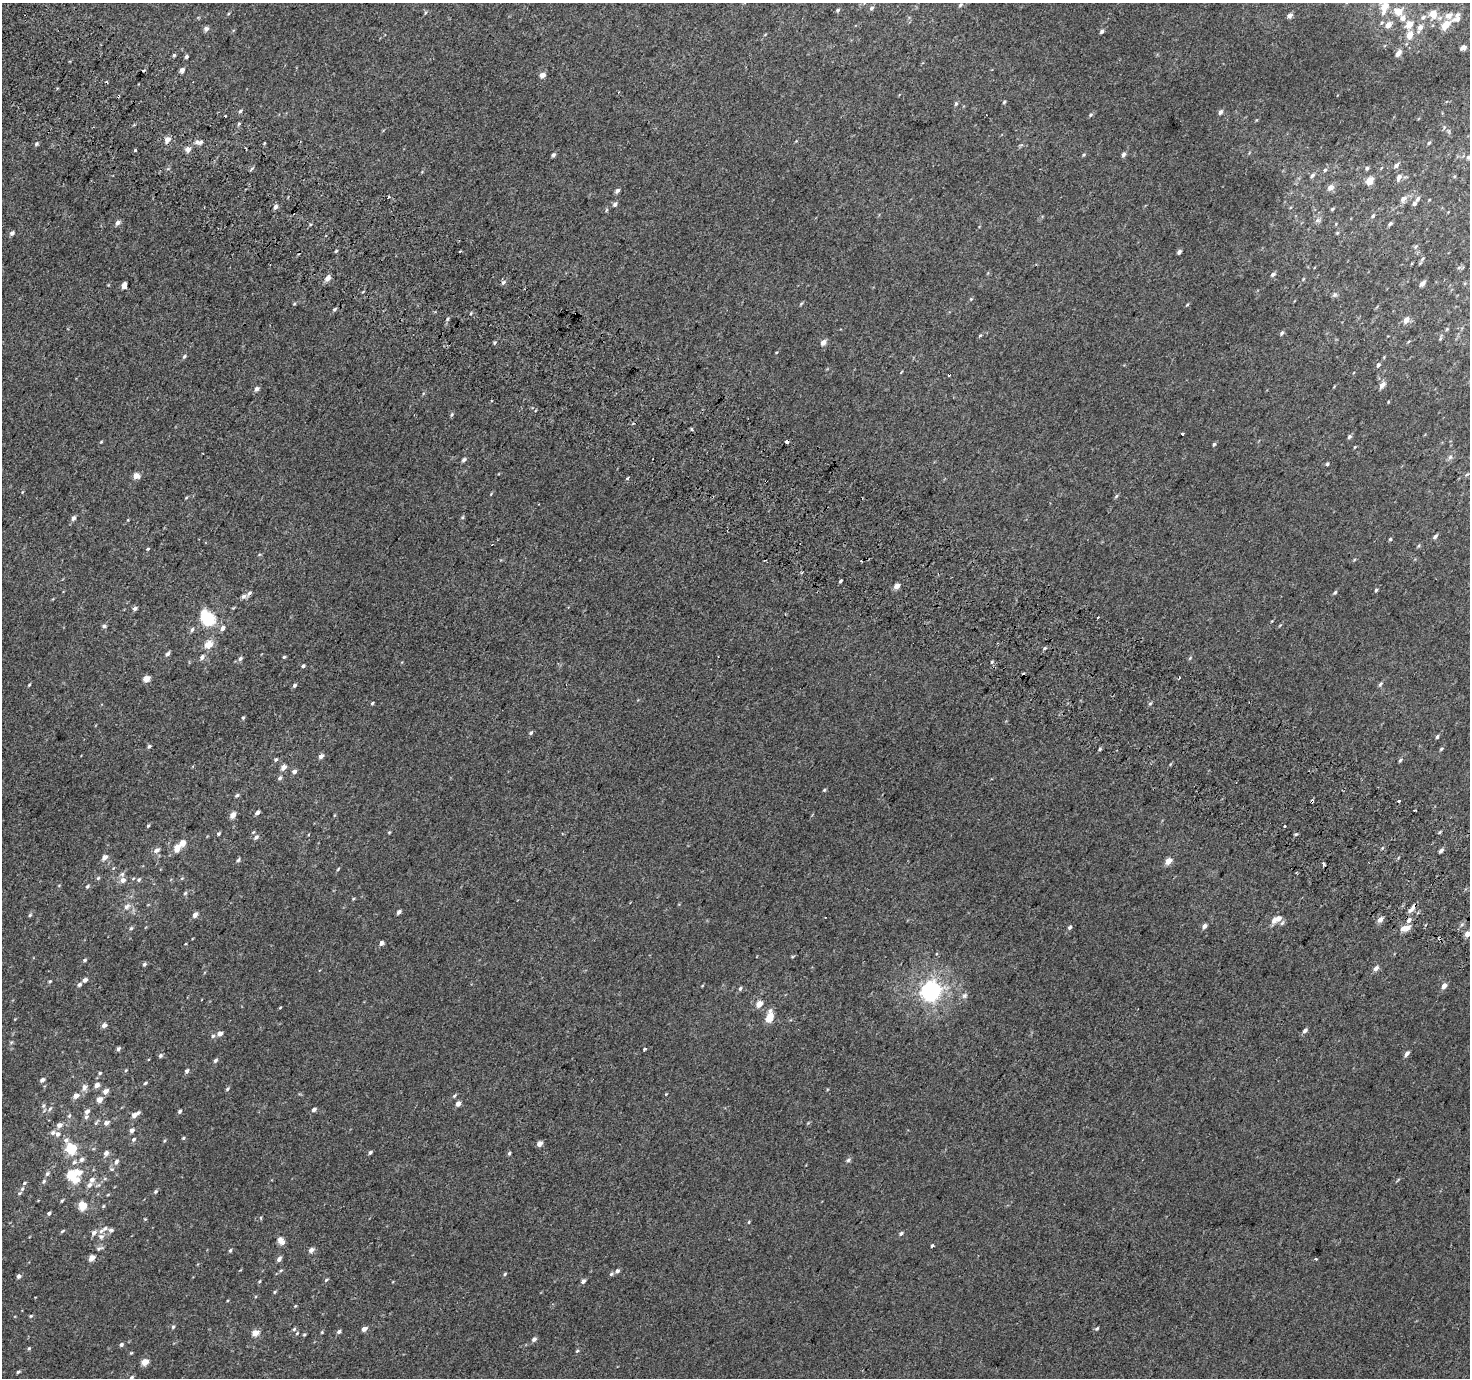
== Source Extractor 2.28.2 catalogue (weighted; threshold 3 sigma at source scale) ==
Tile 11 of 4 x 4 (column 3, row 3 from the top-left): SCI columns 2968-4435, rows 1670-3045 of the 5928 x 6022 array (HDU 1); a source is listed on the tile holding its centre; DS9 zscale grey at full resolution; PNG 1472 x 1380 px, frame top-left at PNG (2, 3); no overlay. Shown black and unused: <1% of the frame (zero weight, under 2 of 3 exposures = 2% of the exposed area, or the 3 px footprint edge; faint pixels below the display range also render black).
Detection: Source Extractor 2.28.2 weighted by HDU 2 'WHT'; one run over the whole footprint, this tile lists its part. Background 0.0024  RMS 0.0069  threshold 0.0312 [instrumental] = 3 sigma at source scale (4.5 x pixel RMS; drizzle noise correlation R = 1.50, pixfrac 1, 0.0396/0.0396 arcsec/px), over >= 5 px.
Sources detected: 335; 1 inside a brighter object's white glare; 9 cosmic-ray / hot-pixel residue — not listed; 10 inside a brighter listed object's ellipse — not listed separately; the other 315 listed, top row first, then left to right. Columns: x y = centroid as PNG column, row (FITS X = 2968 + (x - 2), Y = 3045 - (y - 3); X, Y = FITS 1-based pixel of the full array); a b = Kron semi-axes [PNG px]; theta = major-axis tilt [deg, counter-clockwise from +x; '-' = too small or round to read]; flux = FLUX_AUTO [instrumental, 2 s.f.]
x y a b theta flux
960 5 5 4 - 0.98
1385 7 10 6 71 10
872 8 6 5 - 1.4
838 10 5 4 - 1.1
426 12 5 3 - 0.76
1398 12 9 7 -2 7.7
1433 14 8 6 -66 8.8
1289 16 5 4 - 3.2
1449 16 8 6 35 4.4
1423 17 8 6 37 2.1
1456 19 14 6 12 2.9
1382 22 5 3 - 0.77
1409 24 6 5 - 9
1388 25 6 5 - 5.3
1445 25 10 6 46 10
1420 28 10 6 66 3.6
206 29 7 6 - 1.9
1102 31 6 4 35 1.4
1410 35 6 5 - 7.8
1463 47 5 4 - 4.7
1398 53 6 4 51 3.9
174 55 4 4 - 0.88
186 56 4 3 - 1.5
142 70 3 3 - 1.8
182 70 4 4 - 3.8
542 75 5 4 - 5.4
1004 102 4 4 - 0.87
956 104 6 4 63 1.1
240 111 5 4 - 0.99
1221 112 6 4 63 2
1091 115 6 4 44 1
225 116 3 2 - 1.2
167 140 7 5 51 3.9
199 142 11 5 1 2.8
1429 143 5 3 - 0.82
36 144 6 5 - 1.2
245 148 4 3 - 0.64
188 149 6 5 - 3.9
135 150 3 3 - 2.4
1123 154 6 5 - 1.8
553 155 5 4 - 1.4
1084 155 5 3 - 0.75
1468 157 6 5 - 1.3
1396 165 6 5 - 2.2
1367 168 5 4 - 1.3
1325 170 5 5 - 1.2
1312 175 7 5 56 2
1399 177 10 6 65 2.8
1369 181 5 4 - 13
1330 188 11 8 30 3.1
617 191 6 4 46 1.9
389 197 3 2 - 1.2
1418 198 8 5 56 1.6
1403 199 8 7 - 3.1
615 204 6 5 - 1.8
1414 204 4 4 - 1.8
275 207 5 4 - 2.5
1332 209 4 3 - 0.92
1373 216 5 4 - 1
1317 220 8 4 1 1.3
117 223 7 5 40 2.4
1390 224 5 3 - 1.6
12 233 6 5 - 1.8
1337 233 5 4 - 0.69
1416 247 6 4 45 0.99
336 251 5 3 - 0.67
460 252 3 3 - 2.6
1179 252 5 3 - 1.7
1423 258 7 4 59 1
1459 267 6 4 20 1
1273 274 6 4 34 1.6
327 278 6 5 - 4
1303 279 5 3 - 0.67
503 282 6 4 23 1.4
1422 283 5 4 - 3.5
124 285 6 4 79 2.8
1334 295 7 6 - 1.5
971 299 5 4 - 0.8
294 304 5 3 - 0.62
801 304 6 3 46 0.78
1187 305 4 4 - 0.7
334 309 5 4 - 1.1
447 319 6 4 87 0.96
1406 320 8 6 54 3.5
1447 329 5 4 - 0.7
1282 333 6 4 54 1.3
980 335 4 4 - 0.71
1440 338 7 4 70 0.89
823 342 5 4 - 4.1
776 352 4 3 - 0.51
184 356 6 4 50 1.2
1378 365 6 4 60 1.5
1382 385 9 6 53 3.1
257 389 6 5 - 2.3
1388 402 4 3 - 0.49
452 414 6 4 59 0.94
692 429 3 3 - 3.2
1182 434 3 3 - 4.8
1349 437 5 4 - 1.4
101 442 5 3 - 0.6
787 442 4 3 - 9.1
1214 444 5 4 - 1.1
1450 457 6 6 - 1.6
464 460 5 4 - 1.5
1327 464 3 3 - 1.9
1467 474 6 4 19 0.87
136 476 5 5 - 6
628 478 3 3 - 1.9
1116 496 6 4 47 0.99
186 498 5 3 - 0.61
462 517 5 4 - 0.79
73 518 6 5 - 2
128 520 4 3 - 0.51
1435 536 5 4 - 1.9
1390 539 4 3 - 0.82
148 549 5 4 - 0.73
841 581 4 3 - 4.3
897 586 5 4 - 5.3
1376 590 4 3 - 1.1
1335 592 6 4 49 1.1
249 593 8 5 47 1.6
244 596 7 5 16 2.1
135 608 6 4 26 1.9
1098 618 3 2 - 0.92
208 620 12 11 - 29
1280 625 6 3 20 0.64
104 626 5 5 - 1.6
222 628 6 5 - 2.6
192 630 7 4 63 1.3
208 644 13 9 24 6.1
1044 648 5 3 - 0.84
167 654 7 5 54 1.6
202 657 7 5 50 1.9
284 657 5 4 - 0.79
240 658 6 5 - 1.6
991 662 4 3 - 1.8
303 666 4 4 - 1
146 679 5 4 - 8.5
1380 684 6 5 - 1.3
29 685 4 3 - 0.6
294 685 6 4 47 1.3
372 703 4 3 - 0.74
243 718 5 4 - 0.92
531 733 6 4 49 1.2
1437 737 5 4 - 1
149 746 5 4 - 1.2
1100 749 4 3 - 0.9
1441 749 5 4 - 0.88
321 756 5 4 - 2.7
276 759 5 5 - 1
1400 760 6 4 61 1
283 767 5 4 - 4.3
294 771 6 5 - 1.8
280 778 6 5 - 1.5
824 790 4 4 - 0.74
237 795 7 4 31 1.1
1312 801 3 3 - 7.5
1398 801 3 3 - 1.6
1415 810 3 2 - 0.66
257 812 5 4 - 2.2
233 815 5 4 - 6
148 826 5 4 - 0.7
1284 826 3 3 - 2.5
389 832 4 4 - 0.63
218 834 5 5 - 0.94
1296 834 4 3 - 0.85
256 837 7 5 45 1.9
182 843 6 5 - 5.8
177 848 8 6 82 6.3
156 850 10 6 18 2.4
1441 851 5 3 - 2
104 857 5 4 - 4.1
238 860 6 4 56 1.2
1168 861 5 4 - 8.9
1323 863 3 3 - 6.7
113 868 4 3 - 0.69
338 869 5 3 - 0.64
1296 873 3 2 - 0.62
122 874 6 5 - 1.4
98 878 6 5 - 0.97
182 878 5 3 - 0.65
123 880 6 5 - 4
139 880 6 5 - 1.2
87 886 6 4 42 1
185 893 6 4 46 1.1
353 899 5 4 - 0.67
127 907 10 7 39 3
1412 908 14 5 53 3.5
399 912 5 4 - 2
30 915 5 4 - 0.89
195 915 5 4 - 3.3
1380 919 6 5 - 3.9
1276 920 13 6 24 6.5
1409 920 7 5 55 2.8
1282 923 8 4 53 1.3
1462 924 6 4 20 0.99
1204 926 6 4 47 2.7
1070 927 5 4 - 1.2
131 928 6 5 - 1.1
1407 928 8 6 39 4
1468 934 5 4 - 6
381 943 6 4 68 1.9
85 960 5 4 - 1
144 964 5 4 - 1.3
1376 968 7 5 47 2.8
85 980 5 4 - 2.5
50 981 5 3 - 0.74
79 985 6 5 - 1.5
1444 986 6 4 48 3.6
740 988 6 4 62 1.2
930 991 7 7 - 340
964 996 9 7 44 2
759 1004 5 4 - 7.3
769 1017 9 6 77 13
104 1025 5 4 - 3.7
1305 1030 6 4 49 2
220 1033 5 4 - 3.3
213 1036 5 5 - 1.4
11 1042 6 4 44 0.85
118 1049 5 4 - 1.5
644 1049 4 2 - 1
1407 1053 7 4 53 2.3
160 1056 5 4 - 1.2
215 1060 6 4 46 1.4
126 1070 5 4 - 0.66
187 1071 6 5 - 1.5
100 1073 4 4 - 0.85
42 1080 5 4 - 2.1
145 1083 5 3 - 0.78
97 1085 5 4 - 3.4
84 1087 9 6 87 2.9
227 1089 6 4 47 1.1
105 1091 6 5 - 4
666 1094 3 3 - 0.45
76 1096 6 5 - 4.2
454 1096 6 4 49 0.97
99 1100 5 5 - 5.7
458 1104 5 5 - 3
43 1105 7 5 87 1.4
50 1109 6 5 - 1.3
314 1109 5 4 - 1.8
87 1111 7 5 45 2.4
180 1111 5 4 - 1.3
134 1115 7 6 - 2.7
69 1116 5 4 - 0.88
106 1123 6 5 - 2.9
59 1125 7 6 - 3
132 1130 5 5 - 2.6
58 1134 7 7 - 2.6
183 1138 5 4 - 0.75
134 1139 6 5 - 1.3
66 1140 8 6 26 2.3
164 1141 5 3 - 0.73
539 1144 5 4 - 4.4
71 1149 5 5 - 47
370 1152 5 4 - 1.2
106 1153 6 6 - 2.1
509 1153 4 4 - 1
81 1159 6 6 - 2.2
848 1160 6 5 - 1.4
116 1161 8 5 65 2.2
74 1162 6 5 - 1.5
79 1172 6 6 - 5.5
47 1174 7 5 57 1.4
71 1175 6 6 - 19
75 1180 8 5 27 6
92 1180 7 6 - 2.8
44 1181 6 5 - 1.3
24 1183 6 4 29 0.95
22 1189 5 5 - 1.1
155 1192 5 5 - 1.1
62 1201 5 3 - 0.79
82 1206 6 6 - 14
49 1213 5 4 - 1.3
145 1219 4 4 - 0.56
749 1222 5 3 - 0.62
105 1228 8 6 18 2.2
62 1231 6 4 29 0.93
94 1233 7 6 - 2.6
901 1234 6 4 36 1.3
101 1237 8 7 - 2.4
281 1241 9 6 -56 4.3
932 1246 4 3 - 1.8
99 1248 10 4 20 1.4
230 1250 5 4 - 0.99
311 1250 5 4 - 3.1
92 1258 5 4 - 6.6
279 1259 7 5 57 2.1
1316 1259 4 3 - 0.61
617 1271 6 5 - 1.9
505 1274 5 4 - 0.79
611 1274 5 5 - 1.1
19 1276 5 5 - 1.8
326 1280 6 4 32 0.87
259 1281 5 3 - 0.68
583 1281 6 4 50 1.8
275 1292 5 4 - 0.79
295 1306 4 3 - 0.55
31 1316 5 4 - 0.8
173 1327 5 4 - 1.1
294 1329 5 5 - 0.99
364 1329 5 4 - 3.9
1097 1329 6 4 37 0.98
322 1332 4 4 - 0.66
339 1332 6 4 44 1.4
255 1333 5 4 - 8.4
297 1333 5 4 - 0.86
304 1334 5 4 - 0.9
534 1339 6 5 - 1.9
121 1345 6 5 - 1.2
29 1348 4 4 - 0.83
577 1351 5 4 - 0.86
145 1362 5 5 - 8.4
18 1372 5 3 - 1
132 1377 6 4 32 1.1
Overlapping masked pixels (flux is a lower limit): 3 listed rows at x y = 787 442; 1312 801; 1412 908
Isophote crosses this tile's border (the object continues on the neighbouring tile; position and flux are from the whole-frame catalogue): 2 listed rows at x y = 1468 934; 132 1377